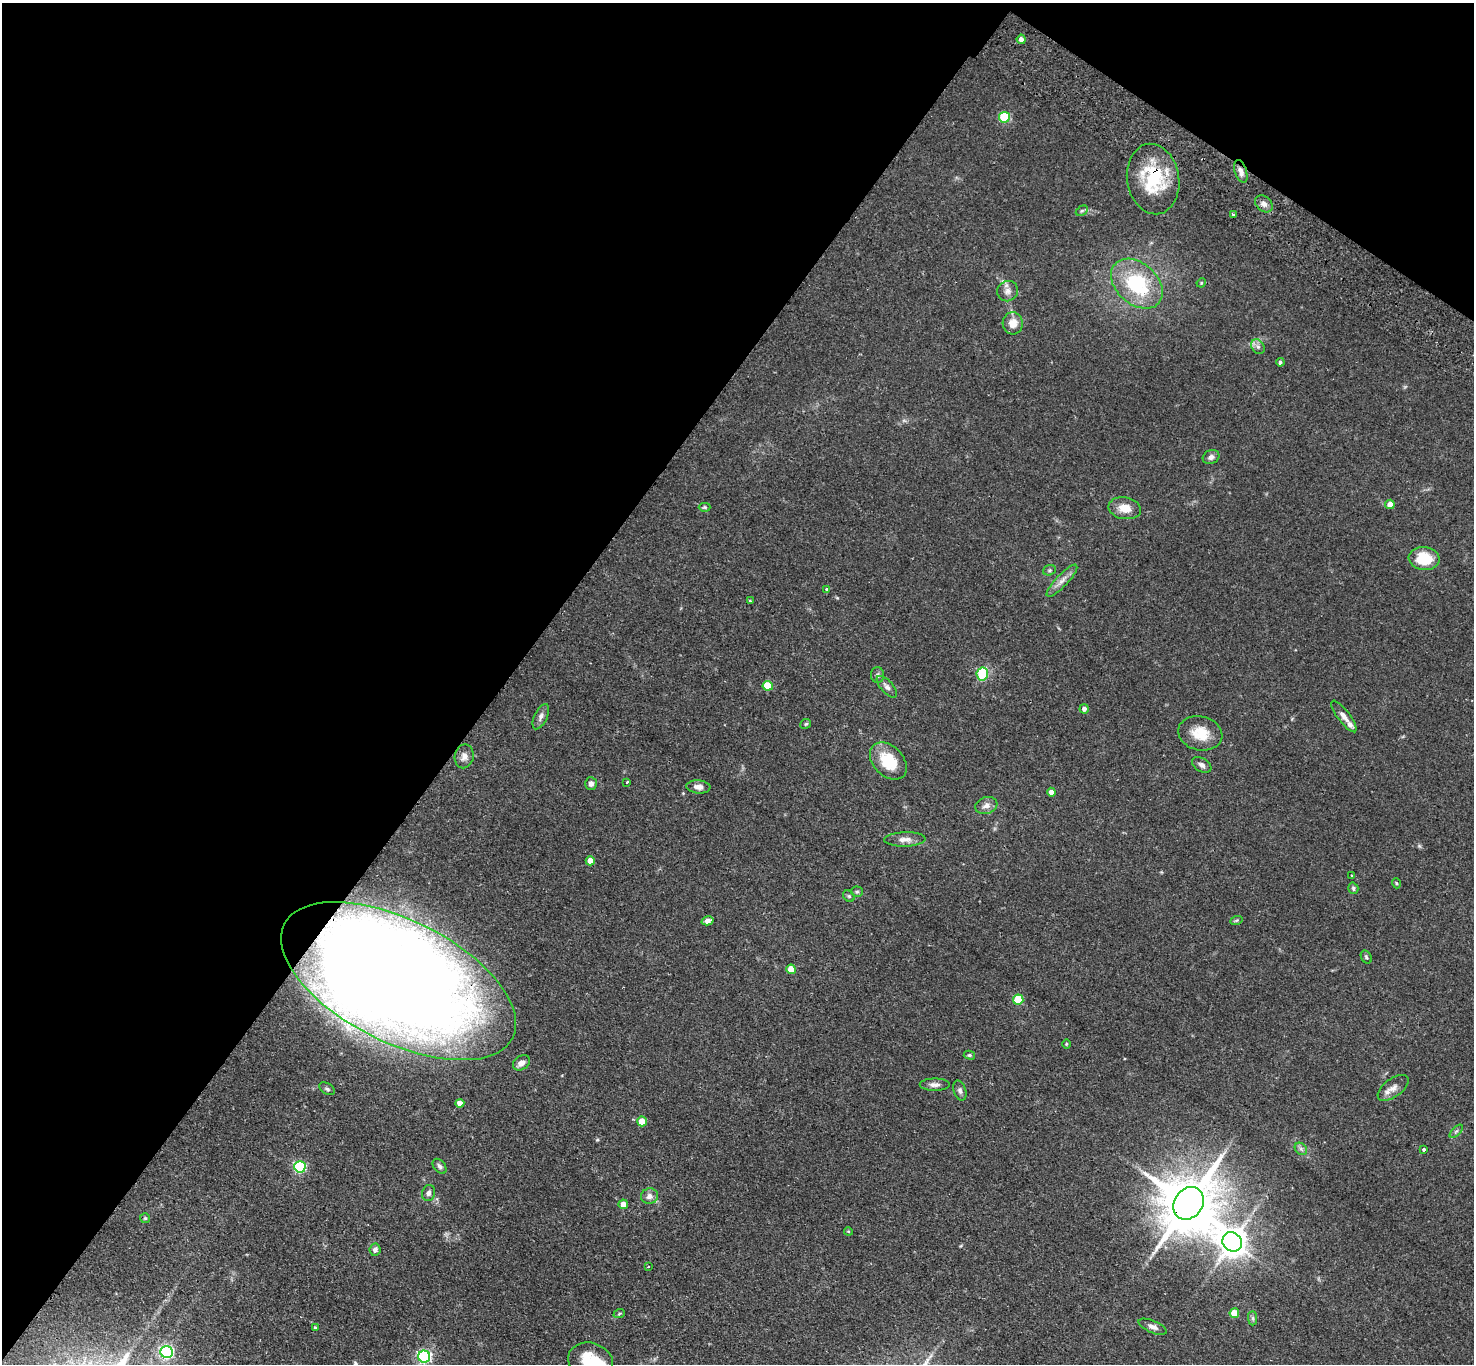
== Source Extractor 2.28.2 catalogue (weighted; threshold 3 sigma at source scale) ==
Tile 2 of 4 x 4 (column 2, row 1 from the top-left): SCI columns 1508-2979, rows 4430-5791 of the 5961 x 5993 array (HDU 1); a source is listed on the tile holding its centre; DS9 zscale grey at full resolution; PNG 1476 x 1366 px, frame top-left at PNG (2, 3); each listed source drawn as its Kron ellipse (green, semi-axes under 4 px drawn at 4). Shown black and unused: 38% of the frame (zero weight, under 2 of 3 exposures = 3% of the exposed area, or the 3 px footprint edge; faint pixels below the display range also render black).
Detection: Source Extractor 2.28.2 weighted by HDU 2 'WHT'; one run over the whole footprint, this tile lists its part. Background 0.0743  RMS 0.0057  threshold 0.0258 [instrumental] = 3 sigma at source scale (4.5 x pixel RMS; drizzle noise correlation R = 1.50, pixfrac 1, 0.05/0.05 arcsec/px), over >= 5 px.
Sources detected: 84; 1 inside a brighter listed object's ellipse — not listed separately; the other 83 listed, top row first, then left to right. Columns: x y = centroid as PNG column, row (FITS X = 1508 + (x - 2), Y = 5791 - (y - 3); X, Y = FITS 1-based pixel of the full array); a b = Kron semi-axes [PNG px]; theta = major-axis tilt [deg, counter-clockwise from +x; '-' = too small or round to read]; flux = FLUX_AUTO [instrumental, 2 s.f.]
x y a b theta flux
1021 39 4 4 - 2.9
1004 117 5 5 - 35
1241 171 11 6 -72 3
1153 179 35 26 -80 34
1264 204 10 7 -41 2.5
1082 211 6 4 30 0.95
1233 214 4 3 - 1.2
1201 283 5 4 - 0.56
1137 284 29 20 -42 40
1008 291 11 10 - 3.3
1013 323 11 10 - 6.5
1258 347 8 6 -54 1.8
1280 362 4 3 - 1
1211 457 8 7 - 2
1390 504 5 4 - 4.9
705 507 6 4 0 0.74
1125 508 16 10 -10 7
1424 558 15 11 -7 17
1049 570 6 5 - 1
1062 581 21 6 47 4.2
827 589 4 3 - 0.84
750 601 3 3 - 0.58
982 674 6 5 - 22
877 675 8 6 -89 1.6
768 686 5 5 - 18
887 687 13 6 -48 2.2
1084 709 5 4 - 2.1
1344 716 19 6 -53 3.7
541 717 13 6 65 2.4
806 724 5 5 - 0.73
1200 733 22 17 -13 13
464 756 12 9 78 3.3
888 761 21 15 -46 18
1202 765 11 6 -33 2
627 782 3 3 - 0.7
591 784 6 6 - 2.1
698 787 12 6 -5 3
1051 792 4 4 - 2.7
986 805 11 8 18 3.2
905 839 20 7 1 4.3
590 861 5 4 - 6.3
1352 876 3 3 - 0.79
1396 883 5 3 - 0.52
1353 888 6 5 - 0.97
857 892 6 5 - 0.87
849 896 6 5 - 0.93
708 921 6 4 15 3.1
1236 921 6 4 20 0.7
1366 957 7 5 -60 0.95
791 969 5 5 - 10
399 981 127 61 -27 820
1018 999 5 5 - 23
1066 1044 5 3 - 0.56
969 1055 6 4 -14 0.82
521 1063 9 6 35 3.5
935 1085 15 6 0 2.8
1393 1088 18 9 37 4.4
327 1089 8 5 -29 1.4
960 1090 10 6 -73 1.7
460 1103 4 4 - 4.2
642 1121 5 5 - 9.8
1456 1131 8 3 45 0.9
1301 1149 7 5 -45 1.4
1424 1149 3 3 - 1.4
439 1166 8 5 -51 1.6
300 1167 6 5 - 71
429 1193 8 6 76 1.8
649 1196 8 7 - 3.1
1189 1203 17 14 55 3600
623 1204 5 4 - 4.6
145 1218 5 5 - 0.75
848 1231 4 3 - 0.54
1232 1242 10 9 - 830
375 1250 6 5 - 2.2
648 1266 3 3 - 0.84
1234 1313 5 5 - 13
619 1314 6 3 20 0.66
1253 1318 7 4 -89 1.1
315 1327 4 3 - 0.59
1153 1327 15 6 -23 2.8
167 1352 6 6 - 110
424 1357 6 6 - 110
591 1361 23 18 -19 20
Overlapping masked pixels (flux is a lower limit): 4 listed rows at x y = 1241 171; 1153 179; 399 981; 1189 1203
Isophote crosses this tile's border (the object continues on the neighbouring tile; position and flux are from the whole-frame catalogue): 1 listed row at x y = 591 1361